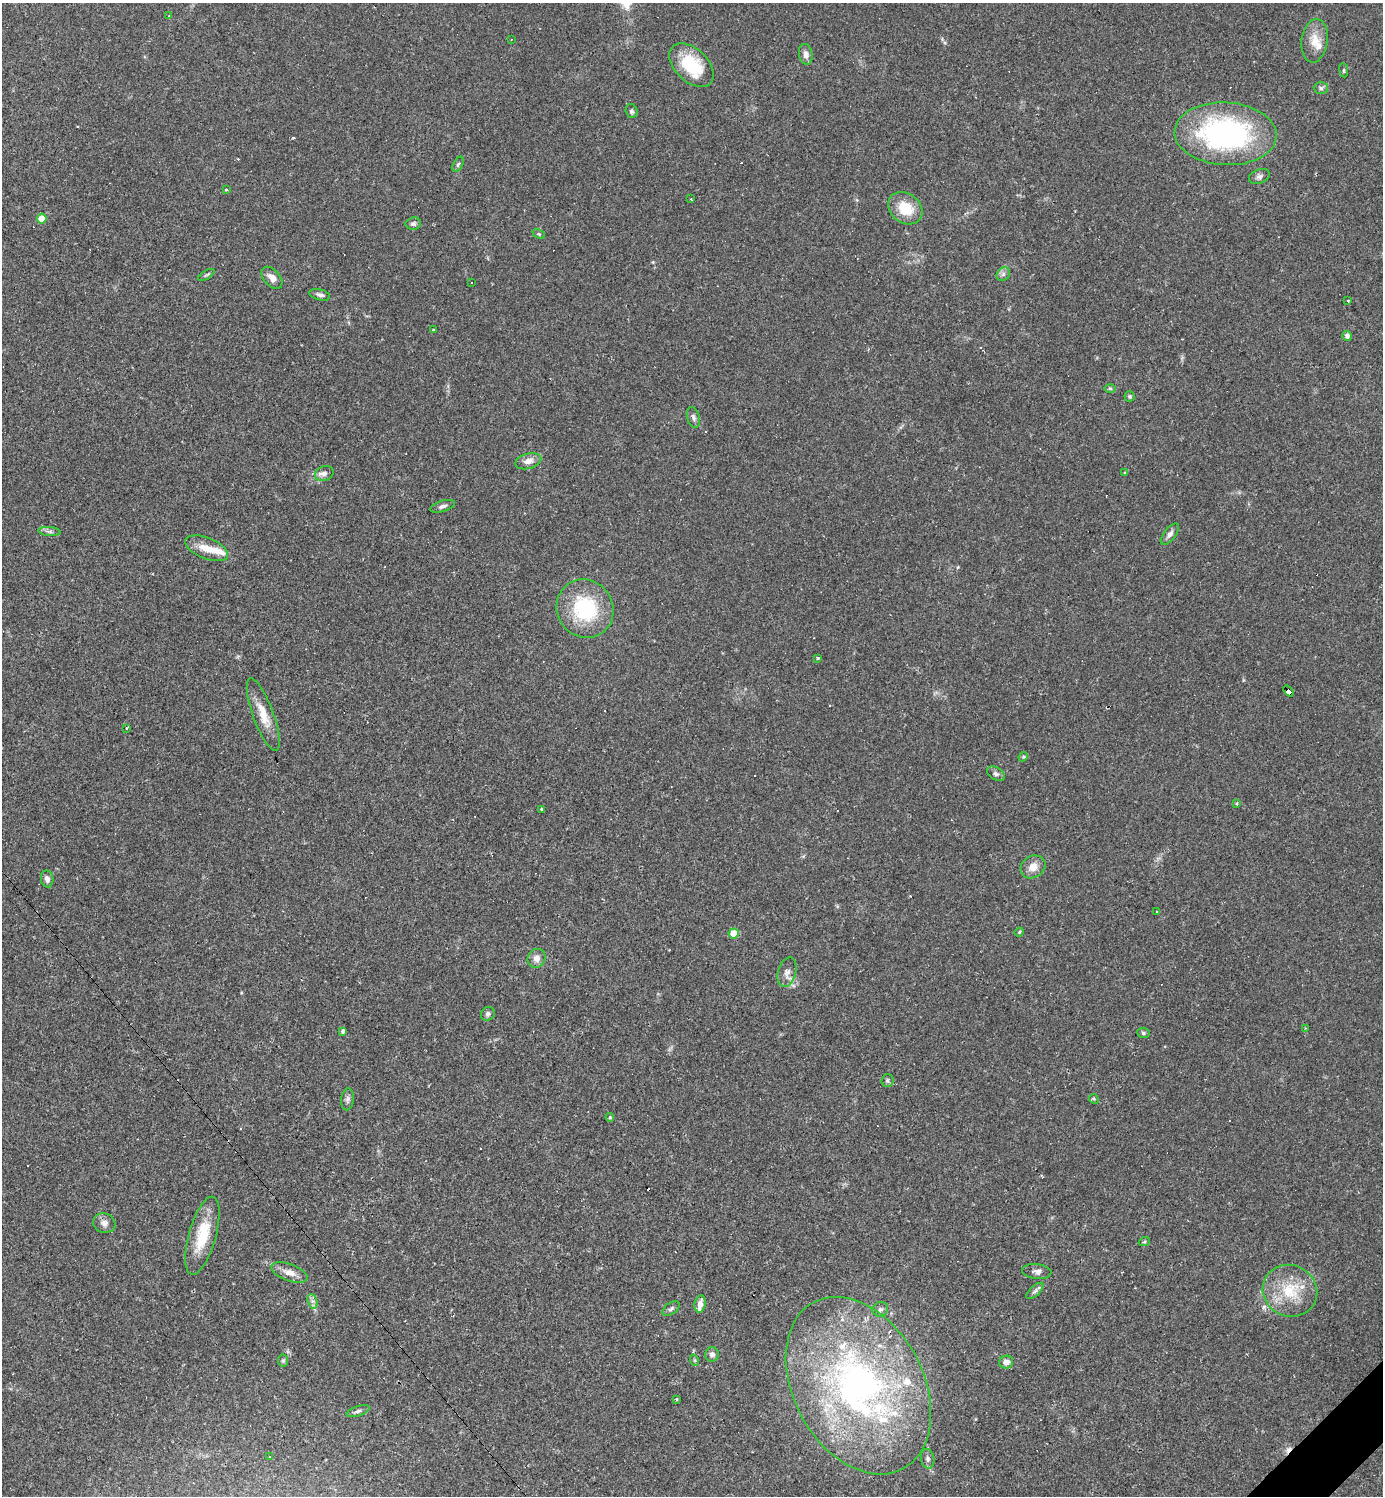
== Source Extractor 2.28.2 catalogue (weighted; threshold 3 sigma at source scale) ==
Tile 6 of 4 x 4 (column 2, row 2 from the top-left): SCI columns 1676-3056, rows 2987-4480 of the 5971 x 5973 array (HDU 1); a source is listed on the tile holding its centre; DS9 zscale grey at full resolution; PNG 1385 x 1498 px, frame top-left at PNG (2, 3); each listed source drawn as its Kron ellipse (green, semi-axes under 4 px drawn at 4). Shown black and unused: <1% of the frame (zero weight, under 2 of 3 exposures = <1% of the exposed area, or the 3 px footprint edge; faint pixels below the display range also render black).
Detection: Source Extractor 2.28.2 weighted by HDU 2 'WHT'; one run over the whole footprint, this tile lists its part. Background 0.0626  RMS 0.0058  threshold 0.0261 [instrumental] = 3 sigma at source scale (4.5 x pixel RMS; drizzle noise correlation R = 1.50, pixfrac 1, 0.05/0.05 arcsec/px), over >= 5 px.
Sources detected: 106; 18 cosmic-ray / hot-pixel residue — neither listed nor drawn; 9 inside a brighter listed object's ellipse — not listed separately; the other 79 listed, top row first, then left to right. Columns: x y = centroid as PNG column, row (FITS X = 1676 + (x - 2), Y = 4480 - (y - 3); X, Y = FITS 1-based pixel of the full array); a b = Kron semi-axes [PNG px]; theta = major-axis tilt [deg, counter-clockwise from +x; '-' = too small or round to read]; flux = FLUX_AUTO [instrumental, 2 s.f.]
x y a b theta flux
169 16 3 2 - 0.8
511 39 3 2 - 0.52
1315 41 22 13 82 8.6
806 54 10 7 -80 2.9
691 65 26 16 -43 28
1344 70 7 3 -83 0.66
1321 88 7 6 - 1.3
632 111 7 6 - 1.4
1226 134 51 31 -3 130
458 164 8 4 62 1.2
1259 176 11 7 20 2
226 190 3 3 - 0.83
691 199 3 2 - 0.85
905 208 18 14 -37 16
42 219 5 5 - 12
413 224 8 6 8 1.5
539 234 6 4 -25 0.83
1003 274 7 6 - 1.7
206 275 9 3 33 0.89
272 278 13 8 -47 4.4
471 282 2 2 - 0.5
320 295 11 5 -15 1.8
1347 301 3 3 - 2.1
433 330 3 3 - 1.2
1347 336 5 5 - 2
1110 389 6 4 -1 0.87
1130 396 5 5 - 0.91
693 417 11 6 -75 2
528 461 13 7 16 4.4
324 473 9 7 24 2.7
1125 473 4 3 - 0.59
442 506 13 5 17 1.9
49 531 11 4 -5 1.7
1170 534 13 6 52 2.5
207 548 23 10 -21 8.9
585 609 30 28 -55 45
818 658 3 3 - 0.85
1288 691 6 3 -52 51
263 715 38 10 -70 12
126 729 3 2 - 0.5
1023 757 5 4 - 0.6
996 774 10 6 -32 1.8
1236 803 4 3 - 0.65
542 809 4 3 - 1.1
1033 867 13 11 32 6.1
47 879 8 6 -80 2.6
1156 912 3 2 - 0.6
1019 932 5 4 - 0.64
734 933 5 5 - 16
536 958 10 8 58 3.8
787 972 15 9 74 3.8
488 1014 7 6 - 1.5
1305 1028 4 2 - 0.45
343 1031 4 4 - 1.5
1143 1033 6 5 - 1
887 1080 6 6 - 1.2
347 1099 11 6 83 1.9
1094 1099 5 4 - 0.77
610 1117 4 4 - 0.73
104 1223 11 9 -20 3.1
202 1236 40 13 74 21
1144 1242 5 3 - 0.62
1037 1271 15 7 -5 2.6
289 1272 19 8 -20 5.5
1035 1291 11 5 45 1.6
1290 1291 28 25 -27 24
312 1301 7 4 -71 1.7
700 1304 8 5 81 3.8
671 1309 10 5 34 1.6
880 1309 8 7 - 1.8
712 1354 7 6 - 2
694 1360 6 4 -71 0.74
283 1361 6 5 - 0.91
1006 1362 7 6 - 3.1
858 1386 94 65 -61 230
676 1399 3 3 - 0.62
358 1411 12 5 18 1.8
270 1456 3 2 - 0.44
928 1459 10 6 -81 1.9
Overlapping masked pixels (flux is a lower limit): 1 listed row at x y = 1288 691